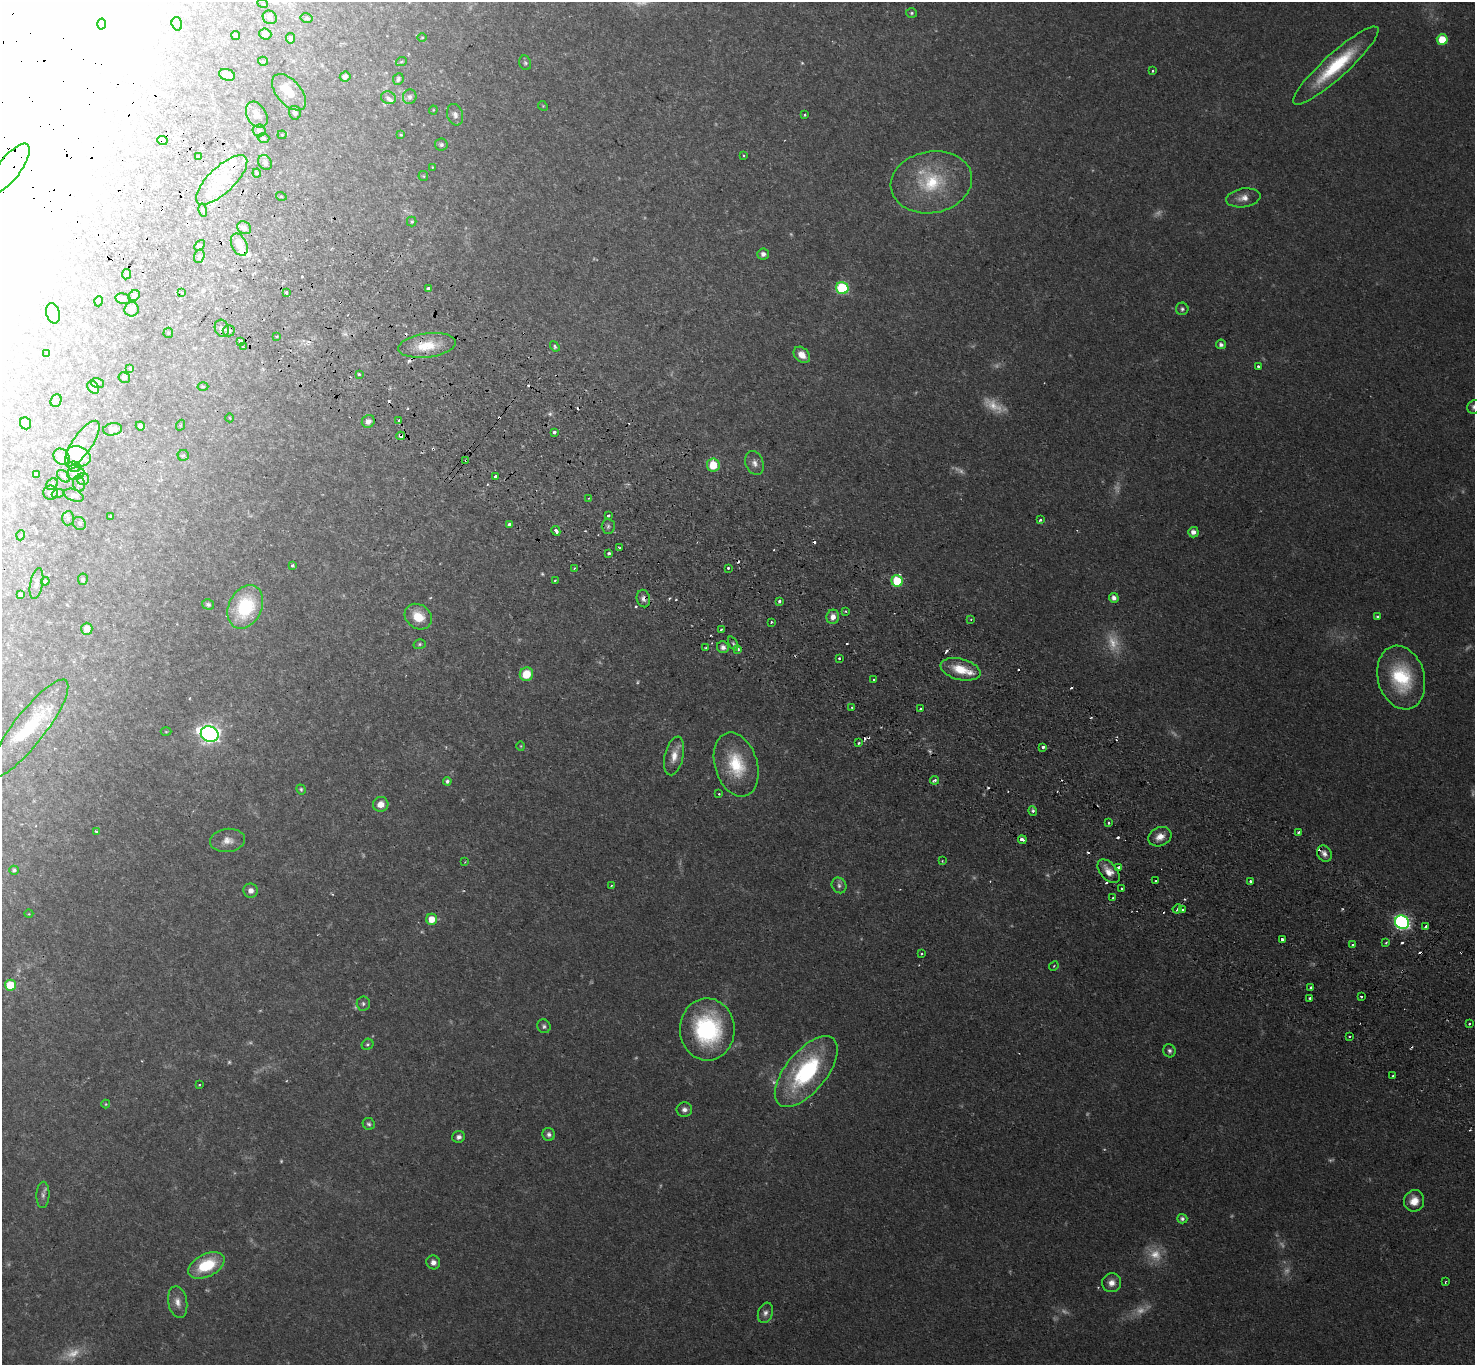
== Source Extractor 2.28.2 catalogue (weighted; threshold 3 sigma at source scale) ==
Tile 11 of 4 x 4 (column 3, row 3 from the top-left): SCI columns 2984-4456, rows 1707-3069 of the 5967 x 5999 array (HDU 1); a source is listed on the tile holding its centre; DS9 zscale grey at full resolution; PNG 1477 x 1367 px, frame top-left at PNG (2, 2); each listed source drawn as its Kron ellipse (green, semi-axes under 4 px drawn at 4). Shown black and unused: <1% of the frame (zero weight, under 2 of 3 exposures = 3% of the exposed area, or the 3 px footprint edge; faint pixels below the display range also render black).
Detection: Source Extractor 2.28.2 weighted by HDU 2 'WHT'; one run over the whole footprint, this tile lists its part. Background 0.0825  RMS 0.0069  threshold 0.0309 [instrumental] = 3 sigma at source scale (4.5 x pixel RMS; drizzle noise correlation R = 1.50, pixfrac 1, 0.05/0.05 arcsec/px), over >= 5 px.
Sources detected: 343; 39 too faint to see at this stretch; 31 inside a brighter object's white glare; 35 cosmic-ray / hot-pixel residue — neither listed nor drawn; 9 inside a brighter listed object's ellipse — not listed separately; the other 229 listed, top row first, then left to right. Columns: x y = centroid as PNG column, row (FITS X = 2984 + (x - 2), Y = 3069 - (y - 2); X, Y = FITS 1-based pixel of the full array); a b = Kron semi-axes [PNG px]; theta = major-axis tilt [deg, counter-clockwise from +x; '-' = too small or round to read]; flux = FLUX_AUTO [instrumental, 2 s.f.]
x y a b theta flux
263 4 5 3 - 0.55
912 13 5 4 - 1.1
270 17 7 6 - 2
306 18 6 4 -14 1.2
102 24 5 3 - 0.79
177 24 7 5 -74 1.4
265 34 6 5 - 3.4
236 35 4 4 - 1.3
291 38 5 4 - 1.7
422 38 4 3 - 0.62
1442 40 5 5 - 20
263 61 5 4 - 0.8
401 62 5 3 - 0.7
525 63 7 6 - 1.4
1336 66 56 12 42 47
1152 71 3 3 - 1.1
227 75 8 5 -19 4.2
345 77 5 5 - 2.9
398 79 6 5 - 2.1
289 92 22 12 -49 13
410 97 7 7 - 2.4
388 98 7 6 - 2.4
543 106 5 4 - 0.78
433 110 4 4 - 0.72
295 113 7 6 - 2.1
257 115 14 9 -60 5.7
455 115 11 7 -71 3.7
805 115 3 3 - 1.4
259 130 6 6 - 2
282 135 4 4 - 0.68
401 135 4 3 - 0.85
263 138 6 4 -16 1.3
162 140 5 4 - 2.1
441 145 6 6 - 1.8
743 155 3 2 - 0.77
198 157 3 3 - 0.8
265 162 8 6 -61 2.3
432 167 3 2 - 0.43
9 168 30 11 53 15
257 173 4 4 - 0.95
423 176 5 4 - 0.86
222 180 33 13 44 35
931 182 41 31 11 49
281 196 5 3 - 0.7
1243 198 17 9 9 6.5
203 210 6 3 -77 1.1
412 221 5 5 - 1.1
244 228 7 6 - 2.7
199 245 6 4 47 1.1
239 245 12 7 -65 8.2
763 254 6 5 - 2.8
199 256 7 5 73 1.4
126 274 5 3 - 5
428 288 3 3 - 4
842 288 6 6 - 57
286 292 3 3 - 5.8
182 293 3 3 - 1.2
134 296 6 5 - 1.7
123 299 8 5 -12 2.6
99 301 5 3 - 0.55
132 309 7 7 - 3.6
1182 309 6 6 - 1.7
53 313 10 6 -74 3
222 328 9 7 -72 2.9
229 331 6 5 - 2
168 333 5 5 - 0.81
277 336 3 2 - 0.75
241 342 3 3 - 4.1
1221 344 5 5 - 2.4
427 345 29 12 7 20
555 346 5 4 - 1.1
243 347 3 2 - 1.4
47 354 4 3 - 0.71
802 355 9 7 -44 7
1258 367 3 3 - 2.7
130 369 4 3 - 0.69
359 374 3 3 - 1.7
124 378 6 5 - 1.4
97 383 6 5 - 1.2
203 386 5 3 - 0.68
93 387 7 5 -54 2.6
56 401 6 5 - 1.4
1474 407 7 6 - 2.5
230 418 4 3 - 0.44
399 420 3 3 - 1.5
368 421 7 6 - 3.6
25 423 6 5 - 3.8
181 425 5 3 - 0.78
140 426 4 4 - 2
113 429 9 6 9 3.3
555 432 3 3 - 2.9
401 436 4 4 - 3.3
82 444 27 9 55 9.9
183 455 5 5 - 1.3
78 456 13 9 -23 18
61 457 9 7 -47 8
466 460 2 2 - 0.59
754 463 12 8 -68 4.2
713 465 6 6 - 16
74 467 6 5 - 1.2
76 473 9 6 14 2.5
36 474 4 3 - 1.2
64 476 7 5 -40 1.3
495 476 3 3 - 5.8
83 479 6 6 - 1.8
52 484 6 5 - 1.3
79 484 8 6 -74 1.6
51 493 7 7 - 3.1
58 493 6 3 20 0.84
74 495 10 6 -21 2.2
589 498 3 3 - 0.75
608 515 3 3 - 2
111 517 3 3 - 1.1
68 518 7 6 - 1.6
1040 520 3 3 - 2.1
79 523 7 6 - 1.4
509 525 4 4 - 4.7
608 526 8 6 -88 1.7
556 531 5 3 - 5.5
1193 532 5 5 - 4
21 535 5 3 - 0.57
620 548 3 3 - 3.2
609 554 3 3 - 5.6
292 565 3 3 - 1.8
574 568 3 2 - 0.62
728 568 3 3 - 2.7
83 579 6 5 - 1.5
555 580 3 2 - 0.72
45 581 4 3 - 0.73
897 581 6 5 - 33
36 584 15 6 79 3.2
21 595 4 4 - 2.1
1114 598 5 4 - 3.5
643 599 9 6 -76 3.3
779 601 3 3 - 1.9
208 604 6 5 - 1.5
245 607 23 16 63 51
845 611 3 3 - 0.95
418 617 14 12 -36 13
833 617 7 6 - 4.7
1378 617 4 4 - 1.2
971 620 3 3 - 0.8
771 622 3 3 - 1.1
87 629 6 5 - 6.8
721 629 3 2 - 1.1
733 643 7 4 -63 1.4
420 644 6 5 - 1.2
706 647 2 2 - 0.8
723 647 6 5 - 2.7
738 649 3 3 - 7.5
839 658 3 3 - 1
960 669 20 10 -14 17
526 674 7 6 - 16
1401 678 32 23 -75 49
874 680 3 3 - 3.1
852 707 3 2 - 0.99
921 709 3 3 - 2
29 728 60 16 52 43
166 732 5 3 - 0.56
210 734 9 7 -21 350
859 743 3 3 - 2.7
521 746 4 4 - 0.75
1043 747 3 3 - 3
674 756 20 9 77 8.5
736 765 33 21 -73 33
934 780 4 3 - 2.6
447 781 4 4 - 1.8
301 789 5 4 - 1.1
719 794 3 2 - 0.77
381 804 8 7 - 5.5
1033 811 5 3 - 2.2
1108 823 3 3 - 1.2
96 831 4 3 - 2.7
1299 832 3 2 - 1.4
1160 837 12 9 26 6.6
227 840 18 11 7 6.8
1022 840 4 3 - 5.4
1324 854 8 7 - 3.4
942 861 3 3 - 0.55
465 862 3 3 - 0.52
1119 867 3 3 - 2.2
14 870 4 4 - 1.6
1109 871 14 8 -49 6.7
1156 881 3 2 - 0.93
1250 881 3 3 - 1.6
839 885 8 7 - 2.3
611 886 3 3 - 0.87
1122 888 3 2 - 0.92
251 891 7 7 - 4.3
1113 898 3 2 - 1.2
1177 909 4 3 - 1
1183 909 3 3 - 0.81
29 914 4 3 - 0.51
432 919 5 5 - 11
1402 922 7 6 - 180
1426 926 4 3 - 3.5
1282 939 4 3 - 4.8
1386 943 4 3 - 0.89
1352 945 3 3 - 1
922 954 3 3 - 1.1
1054 966 5 4 - 0.82
10 985 5 5 - 23
1311 987 3 3 - 1.5
1361 997 3 2 - 1.1
1310 998 4 3 - 2.7
363 1004 7 6 - 1.8
1469 1024 3 3 - 1.1
544 1026 7 6 - 1.8
707 1029 31 27 -89 86
1349 1036 2 2 - 0.95
368 1044 6 5 - 1.3
1169 1051 6 6 - 1.9
806 1072 43 20 50 85
1393 1076 3 3 - 3.2
199 1085 3 2 - 0.67
106 1104 4 4 - 0.64
684 1110 8 7 - 3.3
369 1124 6 6 - 1.6
549 1134 6 6 - 2.4
459 1137 6 6 - 2.6
43 1195 13 6 88 3
1414 1201 11 10 - 8.5
1182 1219 5 4 - 2
433 1262 7 6 - 3.6
206 1265 19 11 26 33
1445 1282 3 2 - 0.67
1112 1283 9 9 - 5.8
178 1302 16 9 -79 6.1
765 1313 10 7 69 3.4
Overlapping masked pixels (flux is a lower limit): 7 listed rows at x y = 162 140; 9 168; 427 345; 401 436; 466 460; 556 531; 643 599
Isophote crosses this tile's border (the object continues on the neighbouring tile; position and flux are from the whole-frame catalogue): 2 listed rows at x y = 9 168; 1474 407